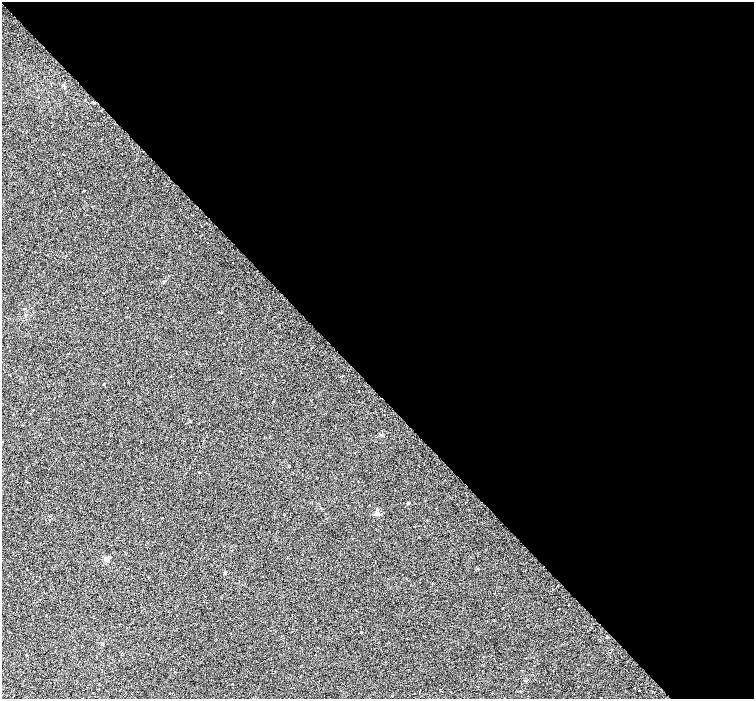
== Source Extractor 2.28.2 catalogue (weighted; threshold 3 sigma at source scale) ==
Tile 8 of 4 x 4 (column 4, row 2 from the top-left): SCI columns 4582-6085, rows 3092-4484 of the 6147 x 6119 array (HDU 1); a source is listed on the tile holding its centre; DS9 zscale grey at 2 x 2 block average (1 PNG px = mean of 2 x 2 image px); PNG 756 x 701 px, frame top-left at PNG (2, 2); no overlay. Shown black and unused: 56% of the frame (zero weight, under 2 of 3 exposures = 4% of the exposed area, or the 3 px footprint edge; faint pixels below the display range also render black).
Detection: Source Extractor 2.28.2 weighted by HDU 2 'WHT'; one run over the whole footprint, this tile lists its part. Background 0.0488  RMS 0.012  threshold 0.0518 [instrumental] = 3 sigma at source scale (4.5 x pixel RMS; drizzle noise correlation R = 1.50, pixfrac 1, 0.0396/0.0396 arcsec/px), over >= 5 px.
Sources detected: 13; all 13 listed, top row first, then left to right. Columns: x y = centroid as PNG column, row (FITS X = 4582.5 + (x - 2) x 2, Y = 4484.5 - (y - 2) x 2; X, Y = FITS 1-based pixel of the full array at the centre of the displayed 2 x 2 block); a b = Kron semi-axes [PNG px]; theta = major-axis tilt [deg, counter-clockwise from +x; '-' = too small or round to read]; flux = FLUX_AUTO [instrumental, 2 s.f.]
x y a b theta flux
85 99 2 2 - 2.5
104 384 2 2 - 1.6
33 410 2 2 - 0.84
190 421 3 3 - 2.2
289 466 3 2 - 1.6
408 503 3 2 - 2.9
377 513 5 4 - 5.3
106 559 3 3 - 25
478 569 2 2 - 1.4
225 572 3 3 - 2.5
361 632 2 2 - 1.8
607 637 3 2 - 1.6
102 644 3 2 - 1.7
Diffuse or blended objects may show on this block-average render without a row.